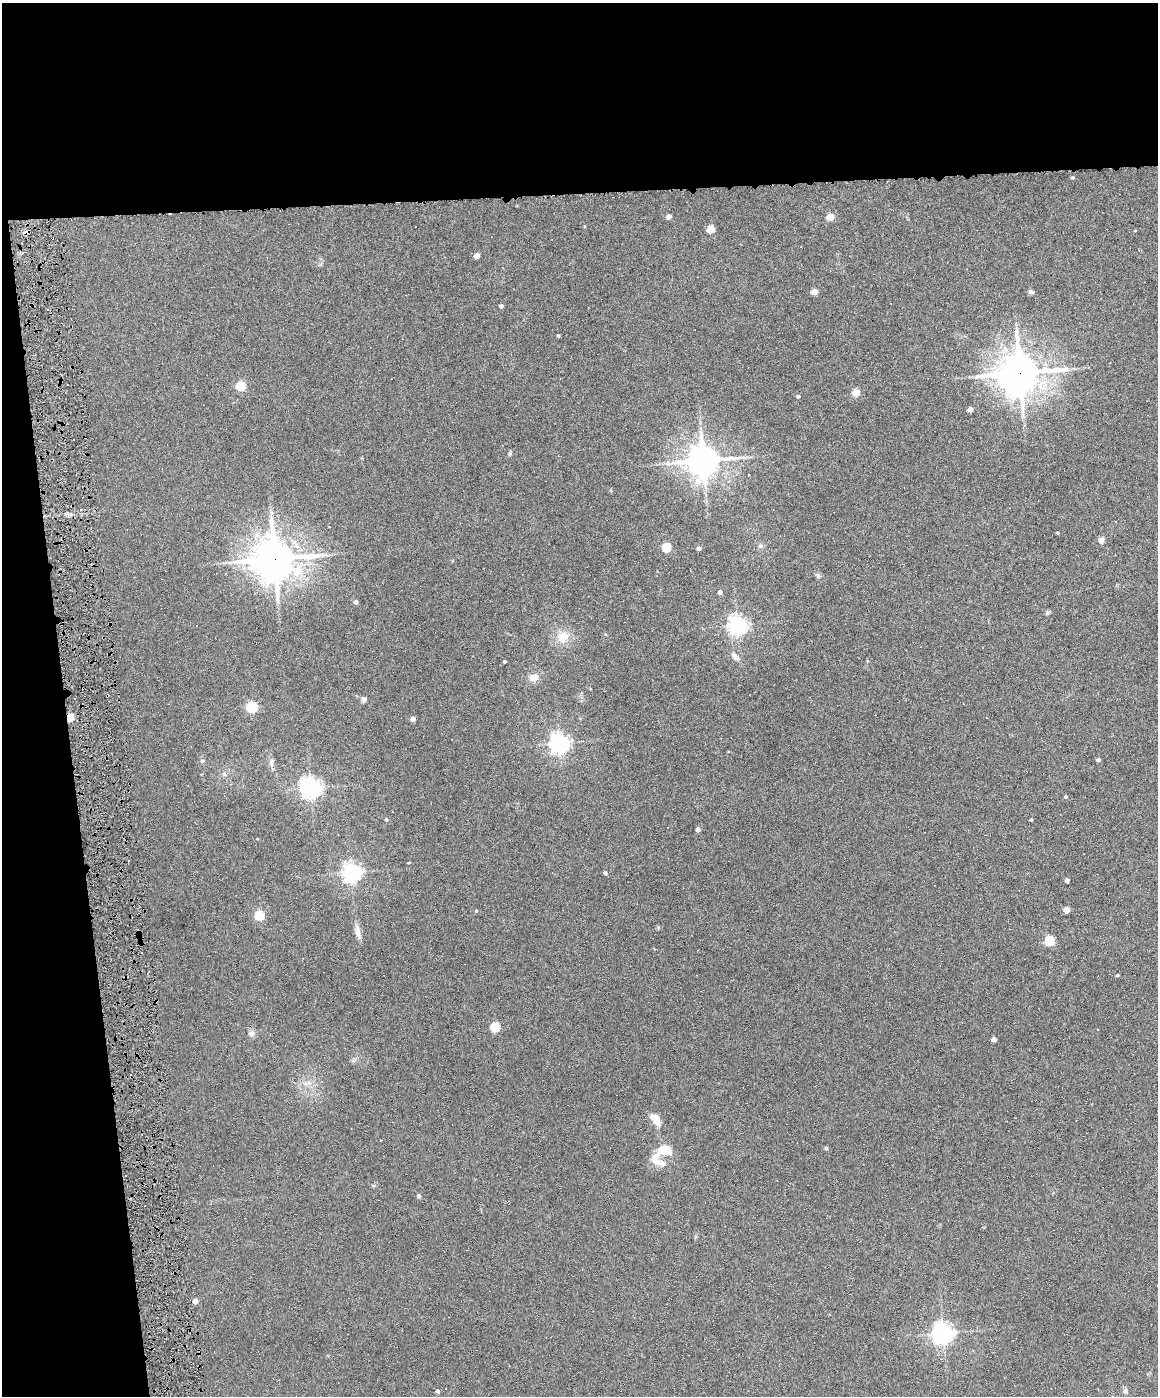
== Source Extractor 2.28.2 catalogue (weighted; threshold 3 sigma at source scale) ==
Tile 1 of 4 x 3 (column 1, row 1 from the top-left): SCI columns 1-1156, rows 3025-4418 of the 4622 x 4551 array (HDU 1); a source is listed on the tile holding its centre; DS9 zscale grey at full resolution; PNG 1160 x 1398 px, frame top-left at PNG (2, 3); no overlay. Shown black and unused: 19% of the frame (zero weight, under 6 of 12 exposures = <1% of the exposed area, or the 3 px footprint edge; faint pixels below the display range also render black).
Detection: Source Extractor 2.28.2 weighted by HDU 2 'WHT'; one run over the whole footprint, this tile lists its part. Background 0.0669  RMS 0.0034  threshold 0.0138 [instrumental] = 3 sigma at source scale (4.09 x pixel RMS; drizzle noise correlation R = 1.36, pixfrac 0.8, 0.05/0.05 arcsec/px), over >= 5 px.
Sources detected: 87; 20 cosmic-ray / hot-pixel residue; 1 long thin detection or spike segment (spike, bleed or trail) — not listed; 1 inside a brighter listed object's ellipse — not listed separately; the other 65 listed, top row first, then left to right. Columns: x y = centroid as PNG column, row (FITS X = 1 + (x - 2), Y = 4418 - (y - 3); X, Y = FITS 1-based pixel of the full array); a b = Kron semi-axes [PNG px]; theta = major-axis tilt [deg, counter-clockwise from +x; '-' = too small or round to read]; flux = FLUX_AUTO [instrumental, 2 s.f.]
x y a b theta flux
1072 178 6 3 0 0.36
669 217 4 4 - 2
830 217 5 4 - 5.8
711 229 5 4 - 7
477 256 4 4 - 2.7
814 292 4 4 - 3.7
1031 292 7 6 - 0.65
501 306 4 4 - 0.89
558 336 4 3 - 0.39
1020 373 13 12 - 780
240 386 5 5 - 14
856 393 5 4 - 7.1
798 396 4 4 - 0.5
970 409 4 4 - 1.9
510 453 6 5 - 0.49
703 461 10 9 - 540
748 475 3 2 - 0.3
1057 533 4 3 - 0.32
1101 540 7 7 - 0.97
761 546 7 6 - 0.67
666 547 5 5 - 13
699 548 4 4 - 1.2
274 559 14 13 - 830
818 576 7 5 -63 0.68
720 592 4 4 - 1.1
356 602 4 4 - 0.83
1047 613 6 5 - 0.48
737 625 6 6 - 140
562 637 13 11 54 4.8
735 656 15 6 -44 1.3
504 662 4 3 - 0.39
534 678 9 7 10 2.9
364 699 7 6 - 0.74
252 707 5 5 - 26
70 717 5 4 - 8.2
413 719 4 4 - 1.6
559 743 6 6 - 150
1098 760 4 4 - 0.84
202 761 5 5 - 0.54
271 763 13 6 -85 1.2
311 788 7 6 - 170
1065 796 5 4 - 0.38
386 819 4 4 - 0.34
1031 820 3 3 - 0.38
698 829 4 4 - 1.2
408 863 4 3 - 1.1
351 872 6 6 - 140
605 873 4 4 - 0.64
1067 880 4 4 - 1.1
1066 910 4 4 - 3.7
476 911 4 4 - 0.31
259 915 5 5 - 18
1049 941 5 5 - 19
1117 975 4 3 - 0.34
495 1027 5 5 - 17
251 1034 8 7 - 1.2
993 1039 4 4 - 1.6
655 1119 15 8 -52 3.3
826 1148 4 4 - 0.61
662 1152 31 14 47 6.7
419 1196 4 4 - 0.64
195 1301 4 4 - 2.7
943 1333 7 6 - 200
437 1391 4 4 - 0.86
1125 1391 7 5 75 0.67
Overlapping masked pixels (flux is a lower limit): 3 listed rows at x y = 1020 373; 274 559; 70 717